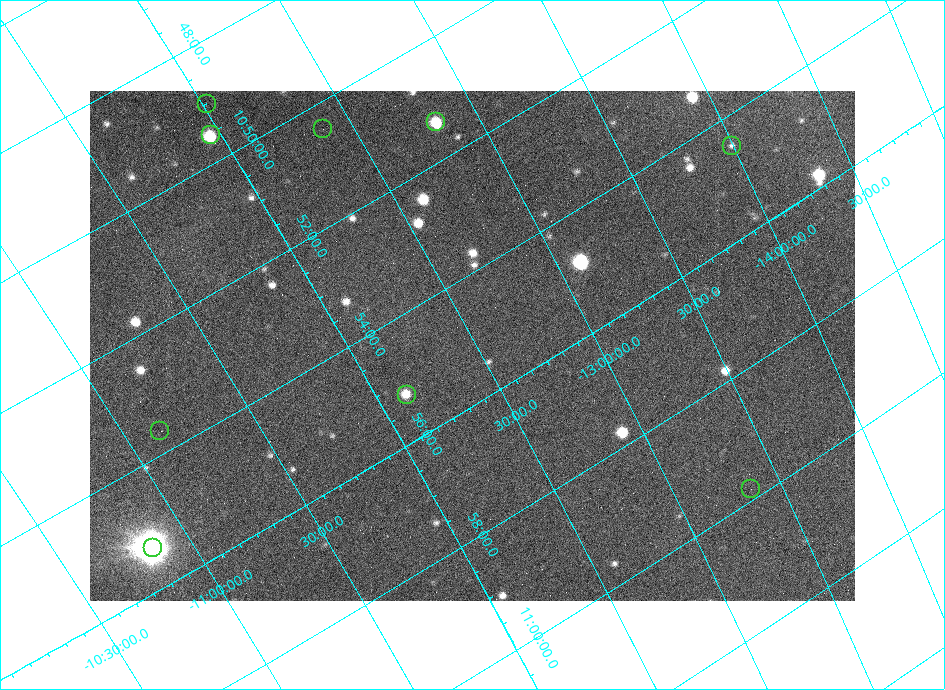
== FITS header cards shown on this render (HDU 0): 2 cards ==
NAXIS1  =                  765
NAXIS2  =                  510

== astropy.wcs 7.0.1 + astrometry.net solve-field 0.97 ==
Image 765 x 510 px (HDU 0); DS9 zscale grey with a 90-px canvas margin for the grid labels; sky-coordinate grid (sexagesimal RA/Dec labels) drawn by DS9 from the SOLVED WCS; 9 Tycho-2 reference stars matched to detected sources circled (green)
Header WCS: none
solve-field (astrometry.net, Tycho-2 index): SOLVED blind (the file carries no WCS)
Solved WCS: RA---TAN-SIP/DEC--TAN-SIP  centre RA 10:55:05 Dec -12:29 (163.77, -12.48 deg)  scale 16.4 x 15.4 arcsec/px (non-square pixels)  FOV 209.4' x 130.5'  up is -120 deg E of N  parity normal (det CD < 0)
(file carries no celestial WCS; the grid is the blind solution)
Tycho-2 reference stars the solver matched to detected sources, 9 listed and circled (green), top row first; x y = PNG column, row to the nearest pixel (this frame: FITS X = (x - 90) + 1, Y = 510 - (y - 91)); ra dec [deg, ICRS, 3 dp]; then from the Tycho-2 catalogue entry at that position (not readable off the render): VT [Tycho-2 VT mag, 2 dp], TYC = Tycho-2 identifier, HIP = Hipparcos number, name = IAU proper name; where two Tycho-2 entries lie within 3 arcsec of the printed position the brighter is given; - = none
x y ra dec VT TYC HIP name
207 104 162.256 -12.013 9.64 5502-793-1 52890 -
436 122 162.839 -12.820 8.55 5505-179-1 53058 -
323 129 162.609 -12.378 9.63 5502-563-1 - -
211 135 162.387 -11.961 8.41 5502-901-1 52937 -
732 146 163.624 -13.998 8.89 5506-759-1 - -
407 395 163.810 -12.122 7.79 5503-433-1 53392 -
160 431 163.407 -11.134 10.09 5503-770-1 - -
751 489 164.954 -13.354 9.67 5506-454-1 - -
153 548 163.831 -10.852 8.46 5503-1059-1 53398 -